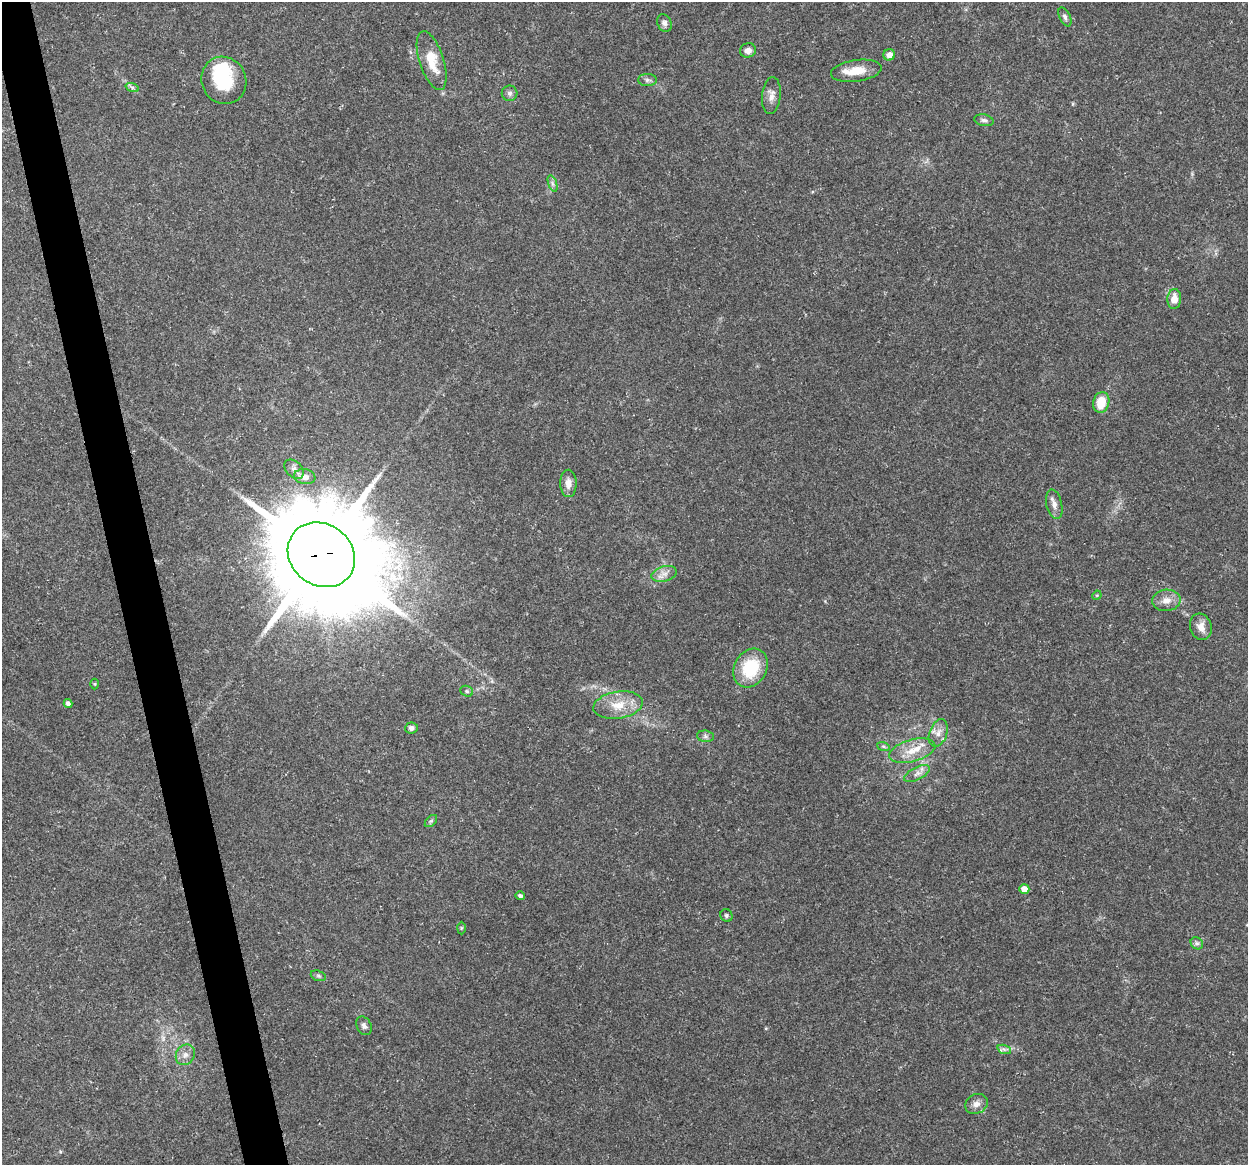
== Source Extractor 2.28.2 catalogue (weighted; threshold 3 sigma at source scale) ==
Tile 11 of 4 x 4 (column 3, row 3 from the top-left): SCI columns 2491-3736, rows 1196-2358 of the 4981 x 4766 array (HDU 1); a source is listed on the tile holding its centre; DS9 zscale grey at full resolution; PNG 1250 x 1167 px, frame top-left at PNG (2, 2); each listed source drawn as its Kron ellipse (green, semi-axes under 4 px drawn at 4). Shown black and unused: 3% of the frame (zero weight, under 3 of 5 exposures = <1% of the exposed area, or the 3 px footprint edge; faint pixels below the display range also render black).
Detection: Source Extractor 2.28.2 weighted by HDU 2 'WHT'; one run over the whole footprint, this tile lists its part. Background 0.025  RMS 0.0033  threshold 0.0147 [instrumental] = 3 sigma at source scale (4.5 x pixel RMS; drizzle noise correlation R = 1.50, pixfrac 1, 0.0396/0.0396 arcsec/px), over >= 5 px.
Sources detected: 51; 1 too faint to see at this stretch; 1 inside a brighter object's white glare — neither listed nor drawn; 3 inside a brighter listed object's ellipse — not listed separately; the other 46 listed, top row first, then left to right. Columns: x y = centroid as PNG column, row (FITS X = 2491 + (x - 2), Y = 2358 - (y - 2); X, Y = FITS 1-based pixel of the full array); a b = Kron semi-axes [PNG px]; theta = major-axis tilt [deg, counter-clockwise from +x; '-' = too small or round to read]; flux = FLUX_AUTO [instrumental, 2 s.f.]
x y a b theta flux
1065 17 10 5 -64 0.95
664 23 9 7 -63 1.3
748 50 8 7 - 2.1
889 55 6 5 - 2.1
432 61 31 12 -72 8.1
856 71 25 10 8 6.2
224 80 24 22 -65 17
647 80 9 6 -1 0.98
132 87 7 4 -19 0.66
510 93 8 8 - 1.1
771 95 18 9 84 2.4
984 120 10 5 -13 1
552 183 9 4 -71 0.78
1174 299 10 7 86 3.8
1101 402 10 8 74 6.8
294 469 11 7 -44 1.7
305 477 11 7 -10 2.6
568 483 13 8 -89 2.6
1054 504 15 7 -77 2.2
321 555 35 30 -37 6200
664 574 13 7 16 2.3
1097 595 5 4 - 0.35
1166 600 14 10 5 3.1
1201 627 13 10 -73 2.9
750 668 20 16 60 15
95 684 5 3 - 0.32
467 691 6 5 - 0.59
68 704 4 4 - 1.3
618 705 25 13 9 6.9
411 728 6 5 - 1.2
938 733 14 8 70 2.5
705 736 8 5 -7 0.89
883 746 6 4 -18 0.58
912 751 24 11 15 5.8
917 774 14 6 28 1.8
431 821 7 4 44 0.67
1024 889 5 5 - 4.7
520 896 5 4 - 0.87
726 915 6 6 - 0.63
461 928 6 4 88 0.39
1197 943 7 5 -43 0.78
318 976 8 5 -19 0.65
364 1026 10 7 -63 1.2
1004 1049 7 4 -19 0.79
185 1055 11 9 59 2
976 1104 11 9 27 2.1
Overlapping masked pixels (flux is a lower limit): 1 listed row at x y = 321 555